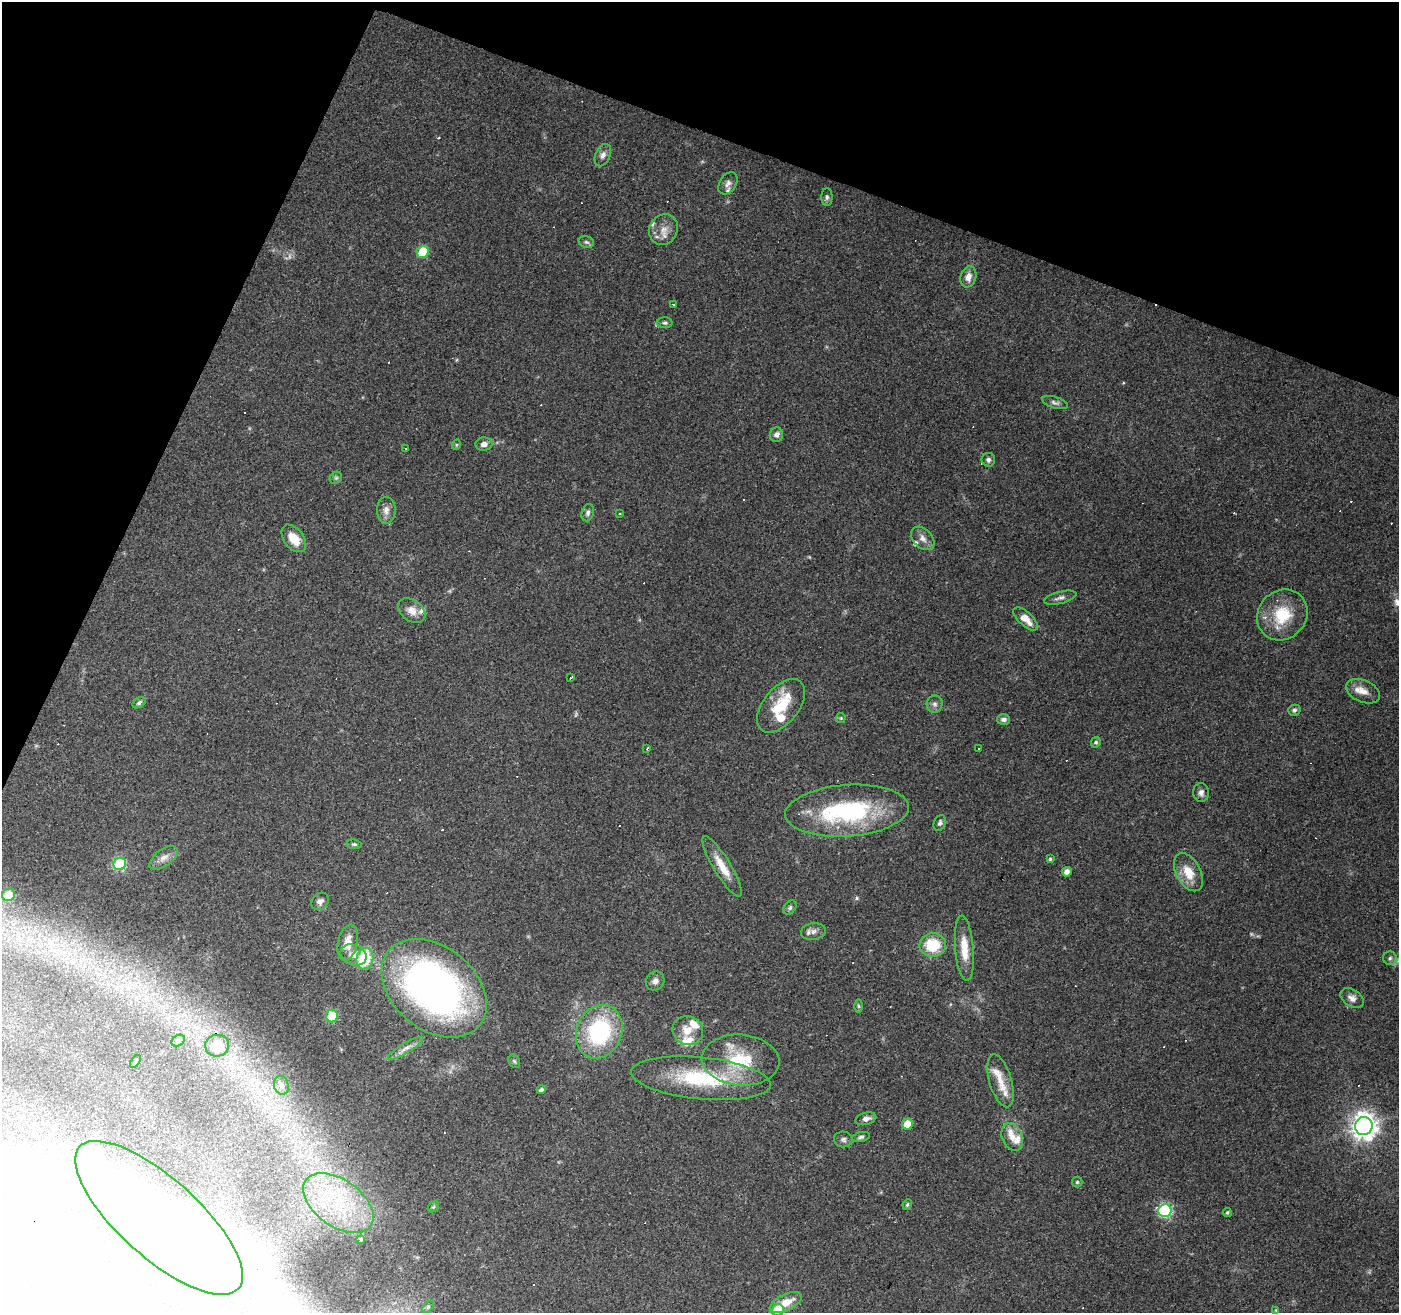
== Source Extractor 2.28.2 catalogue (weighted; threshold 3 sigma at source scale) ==
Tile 2 of 4 x 4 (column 2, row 1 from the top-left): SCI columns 1398-2794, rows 4137-5447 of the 5591 x 5717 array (HDU 1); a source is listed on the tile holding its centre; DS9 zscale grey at full resolution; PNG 1401 x 1315 px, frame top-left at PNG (2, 2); each listed source drawn as its Kron ellipse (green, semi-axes under 4 px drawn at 4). Shown black and unused: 19% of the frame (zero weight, under 3 of 4 exposures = <1% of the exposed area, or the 3 px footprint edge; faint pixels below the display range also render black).
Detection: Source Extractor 2.28.2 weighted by HDU 2 'WHT'; one run over the whole footprint, this tile lists its part. Background 0.0812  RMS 0.0048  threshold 0.0215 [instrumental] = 3 sigma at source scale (4.5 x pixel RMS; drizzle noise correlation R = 1.50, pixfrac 1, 0.0396/0.0396 arcsec/px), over >= 5 px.
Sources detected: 139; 3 too faint to see at this stretch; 2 inside a brighter object's white glare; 27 cosmic-ray / hot-pixel residue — neither listed nor drawn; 16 inside a brighter listed object's ellipse — not listed separately; the other 91 listed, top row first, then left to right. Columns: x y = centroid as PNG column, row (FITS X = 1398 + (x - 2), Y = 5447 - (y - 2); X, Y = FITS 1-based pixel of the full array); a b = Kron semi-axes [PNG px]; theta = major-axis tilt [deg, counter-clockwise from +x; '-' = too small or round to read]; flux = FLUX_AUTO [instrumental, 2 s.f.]
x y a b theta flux
603 155 12 7 65 2.4
728 183 12 8 56 2.4
827 197 9 5 89 1.2
663 229 16 14 63 5.7
586 242 8 5 -16 1.2
423 252 6 6 - 19
968 277 11 8 74 3.7
673 305 3 2 - 0.48
665 323 7 5 -1 1.1
1055 402 13 5 -17 1.6
776 435 7 6 - 2.1
484 444 8 6 6 2.4
456 445 5 3 - 0.47
405 448 3 3 - 0.93
988 460 7 6 - 1.4
336 478 7 5 43 0.89
386 510 13 9 90 3.2
588 513 9 6 74 1.3
619 513 3 3 - 0.79
294 538 16 9 -52 8.5
923 538 13 9 -46 3.2
1060 598 16 6 14 2.1
412 611 15 10 -36 4.4
1282 615 27 24 48 19
1026 619 15 7 -43 5.8
571 678 4 2 - 0.66
1363 691 18 10 -23 5.2
139 703 7 4 34 1.1
935 704 8 8 - 1.8
781 706 31 18 51 17
1294 710 6 5 - 1.1
841 718 5 4 - 0.6
1004 719 6 5 - 1.6
1096 742 5 4 - 1
647 748 3 2 - 0.55
979 749 3 3 - 1.2
1201 793 9 8 - 2.2
847 811 62 26 4 59
940 823 8 5 66 1.3
354 844 7 5 -8 0.94
164 858 16 8 36 3.4
1050 859 3 3 - 0.62
120 864 6 6 - 47
722 866 35 8 -59 8.4
1067 872 5 4 - 3.1
1188 872 20 12 -61 8.9
8 895 6 6 - 4.7
320 901 9 8 - 2.1
790 908 8 5 50 1
813 931 12 8 7 2.5
348 943 18 9 78 6.6
933 945 13 11 4 17
964 948 33 9 -85 9.7
353 955 13 10 -22 4.1
1390 958 6 6 - 1.2
365 959 11 8 74 23
655 981 10 8 50 2.5
434 988 59 41 -39 210
1352 998 13 8 -33 2.8
858 1006 6 4 -89 0.66
332 1016 6 6 - 23
688 1030 15 14 - 7
599 1032 27 22 67 49
178 1041 7 5 33 1
217 1046 12 11 - 3.5
405 1048 20 5 31 3
740 1060 39 25 -4 27
135 1061 7 3 55 0.67
514 1061 7 5 -61 0.86
701 1078 70 21 -5 41
1000 1081 27 11 -74 7.4
281 1085 9 7 -75 1.9
541 1090 4 4 - 1.3
866 1119 10 6 14 2.4
907 1124 5 5 - 7.9
1364 1126 9 9 - 450
861 1137 9 5 11 1.2
1012 1137 14 10 -68 5
843 1139 9 8 - 1.5
1077 1182 5 5 - 0.72
338 1203 40 23 -35 35
907 1204 5 3 - 0.68
433 1207 6 4 43 0.73
1165 1210 7 6 - 65
1227 1212 4 4 - 0.71
159 1218 106 39 -42 93
361 1239 4 3 - 13
786 1303 17 8 26 7.5
428 1307 7 4 45 0.74
778 1310 6 6 - 20
1276 1310 3 3 - 0.41
Isophote crosses this tile's border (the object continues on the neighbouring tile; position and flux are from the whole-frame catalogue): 1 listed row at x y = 778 1310
Unlisted compact peaks at least as high as the median listed source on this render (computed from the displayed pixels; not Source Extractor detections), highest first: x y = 857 898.